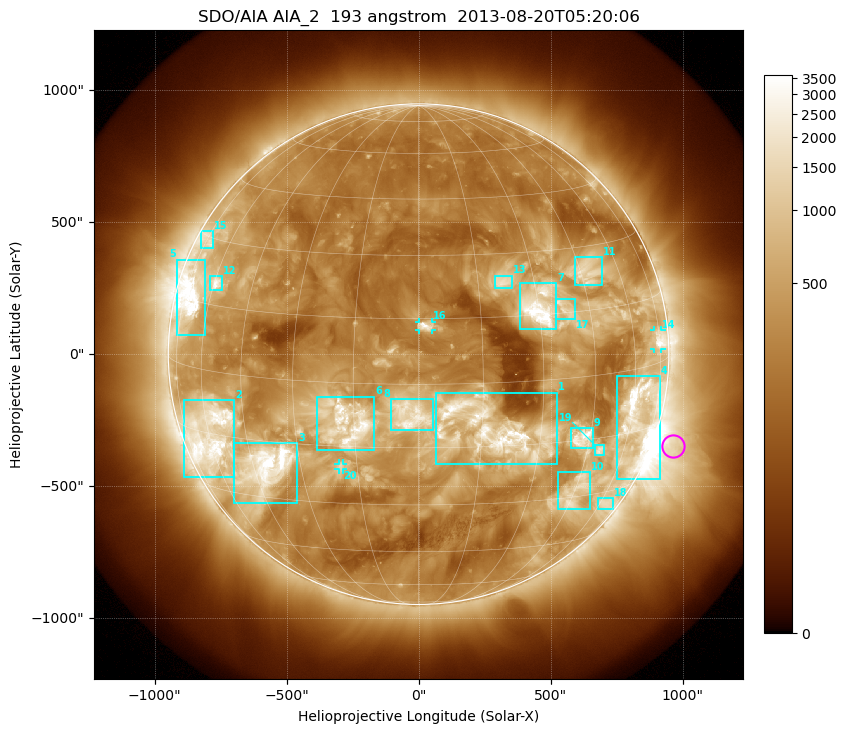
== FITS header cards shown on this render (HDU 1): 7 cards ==
TELESCOP= 'SDO/AIA'
INSTRUME= 'AIA_2'
WAVELNTH=                  193
WAVEUNIT= 'angstrom'
DATE-OBS= '2013-08-20T05:20:06.84'
CTYPE1  = 'HPLN-TAN'
CTYPE2  = 'HPLT-TAN'

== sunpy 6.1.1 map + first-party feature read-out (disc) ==
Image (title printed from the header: SDO/AIA AIA_2  193 angstrom  2013-08-20T05:20:06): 1024 x 1024 px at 2.4 arcsec/px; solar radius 948 arcsec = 395 px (full disc in frame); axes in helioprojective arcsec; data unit not stated in the header (colour bar unlabelled)
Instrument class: DISC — disc imager (sunpy class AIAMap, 193 A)
Bright regions (active regions / flare kernels): reference = the median radial profile (limb darkening/brightening removed); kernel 9 px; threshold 5 sigma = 853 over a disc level ~302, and >= 1.15x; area >= 12 px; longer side >= 9 px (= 22 arcsec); searched inside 0.97 R_sun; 22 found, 20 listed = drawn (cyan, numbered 1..; 3 of them under ~33 arcsec drawn as corner ticks so the feature stays visible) (cap 20 boxes per figure: the strongest are kept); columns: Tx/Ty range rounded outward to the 5 arcsec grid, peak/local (2 s.f.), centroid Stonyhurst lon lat
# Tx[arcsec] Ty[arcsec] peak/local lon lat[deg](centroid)
1 65..525 -415..-145 11 +17 -11
2 -890..-695 -465..-175 12 -59 -15
3 -700..-460 -565..-335 18 -41 -22
4 750..915 -475..-85 12 +63 -11
5 -920..-805 75..360 13 -70 +16
6 -390..-165 -365..-160 11 -17 -9
7 385..520 95..270 13 +30 +17
8 -105..55 -290..-170 11 -2 -7
9 575..660 -355..-280 11 +43 -15
10 525..650 -585..-445 5.8 +45 -28
11 590..695 260..370 6.2 +47 +24
12 -790..-745 240..295 8.9 -59 +20
13 290..355 250..300 5.6 +22 +23
14 890..920 20..90 8.2 +74 +5
15 -825..-775 400..465 4.8 -73 +29
16 0..50 90..125 8 +2 +13
17 520..595 135..210 5 +38 +16
18 680..740 -585..-545 4.3 +63 -33
19 670..705 -385..-345 6.4 +49 -18
20 -305..-285 -440..-415 3.8 -19 -20
Off-limb structures (1.02-1.3 R_sun): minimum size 162 px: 2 found; the strongest spans PA ~220..290 deg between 1.02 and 1.3 R_sun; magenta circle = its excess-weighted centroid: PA ~250 deg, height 1.08 R_sun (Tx ~965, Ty ~-345 arcsec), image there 4.1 x the reference